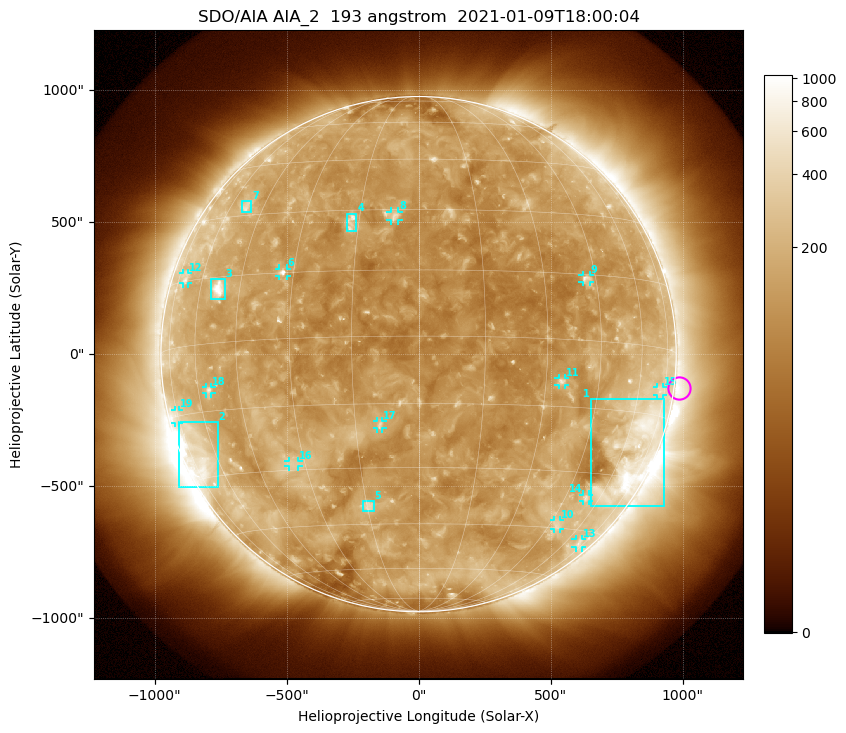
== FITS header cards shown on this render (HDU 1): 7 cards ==
TELESCOP= 'SDO/AIA'
INSTRUME= 'AIA_2'
WAVELNTH=                  193
WAVEUNIT= 'angstrom'
DATE-OBS= '2021-01-09T18:00:04.84'
CTYPE1  = 'HPLN-TAN'
CTYPE2  = 'HPLT-TAN'

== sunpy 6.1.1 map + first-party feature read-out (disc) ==
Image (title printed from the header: SDO/AIA AIA_2  193 angstrom  2021-01-09T18:00:04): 1024 x 1024 px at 2.4 arcsec/px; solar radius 976 arcsec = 407 px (full disc in frame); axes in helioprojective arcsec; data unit not stated in the header (colour bar unlabelled)
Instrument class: DISC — disc imager (sunpy class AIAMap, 193 A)
Bright regions (active regions / flare kernels): reference = the median radial profile (limb darkening/brightening removed); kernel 9 px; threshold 5 sigma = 191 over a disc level ~128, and >= 1.15x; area >= 12 px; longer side >= 10 px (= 24 arcsec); searched inside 0.97 R_sun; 19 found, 19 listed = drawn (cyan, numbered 1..; 13 of them under ~33 arcsec drawn as corner ticks so the feature stays visible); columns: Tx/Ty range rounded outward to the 5 arcsec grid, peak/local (2 s.f.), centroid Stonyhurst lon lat
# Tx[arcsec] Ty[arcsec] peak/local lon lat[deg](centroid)
1 650..930 -575..-170 5.3 +65 -24
2 -910..-760 -505..-255 4.6 -69 -24
3 -785..-735 205..285 7.9 -52 +12
4 -270..-235 465..535 4.3 -17 +27
5 -210..-170 -595..-555 3.7 -15 -40
6 -530..-500 295..325 5.2 -33 +15
7 -670..-630 540..580 3 -52 +32
8 -105..-75 505..540 3.8 -6 +28
9 620..650 270..300 3.8 +42 +14
10 510..535 -665..-625 2.7 +48 -44
11 530..555 -115..-90 3.8 +34 -9
12 -895..-870 265..310 2.4 -70 +16
13 595..620 -735..-700 2.2 +70 -49
14 625..645 -560..-530 2.9 +54 -36
15 905..930 -155..-125 2.2 +72 -9
16 -495..-455 -425..-405 2.7 -34 -28
17 -155..-135 -280..-255 3.9 -9 -20
18 -805..-785 -150..-125 3 -56 -10
19 -925..-905 -260..-210 2.3 -75 -15
Off-limb structures (1.02-1.3 R_sun): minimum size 162 px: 2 found; the strongest spans PA ~215..325 deg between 1.02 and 1.3 R_sun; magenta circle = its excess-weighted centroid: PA ~265 deg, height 1.02 R_sun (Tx ~990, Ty ~-130 arcsec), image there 1.9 x the reference